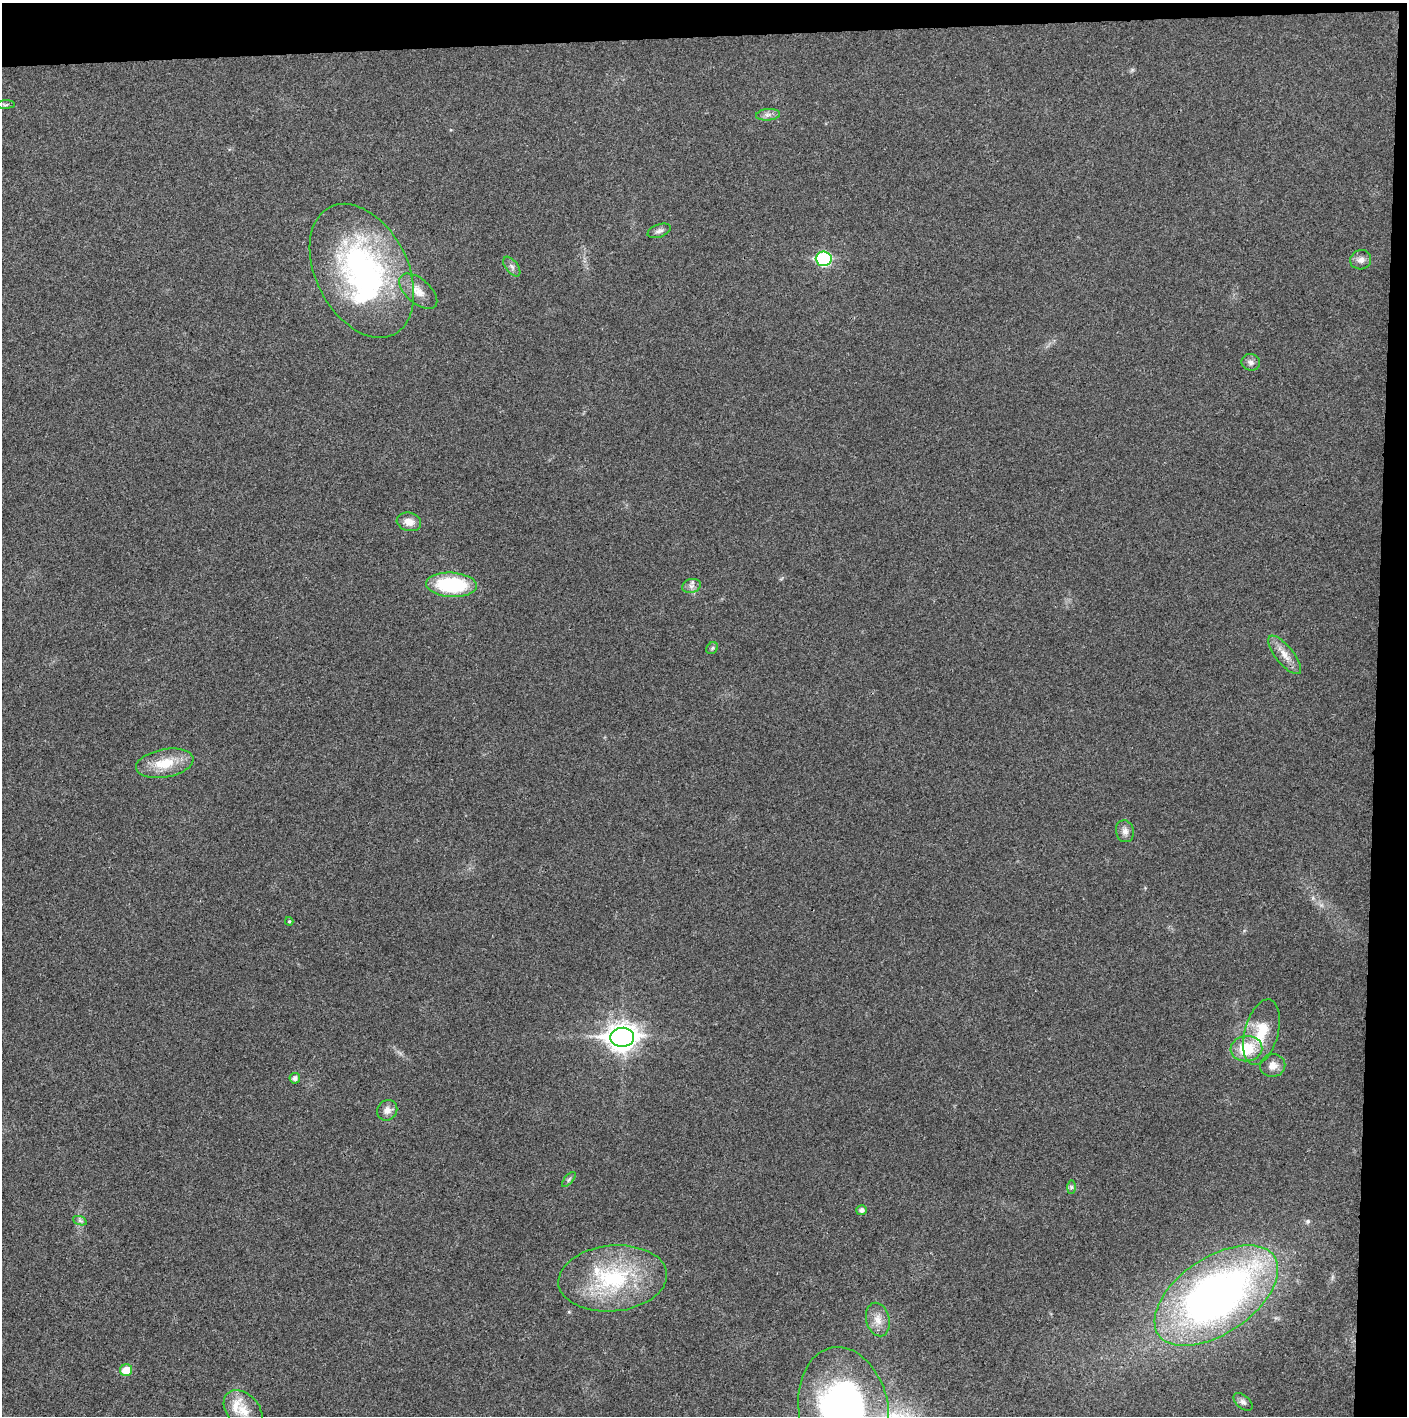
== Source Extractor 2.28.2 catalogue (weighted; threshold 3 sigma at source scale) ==
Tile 3 of 3 x 3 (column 3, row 1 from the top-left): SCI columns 2813-4217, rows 2850-4263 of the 4224 x 4264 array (HDU 1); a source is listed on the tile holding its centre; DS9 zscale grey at full resolution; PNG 1409 x 1418 px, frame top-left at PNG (2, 3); each listed source drawn as its Kron ellipse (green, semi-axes under 4 px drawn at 4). Shown black and unused: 5% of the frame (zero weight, under 3 of 4 exposures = <1% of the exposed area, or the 3 px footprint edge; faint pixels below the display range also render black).
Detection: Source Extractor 2.28.2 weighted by HDU 2 'WHT'; one run over the whole footprint, this tile lists its part. Background 0.0259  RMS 0.006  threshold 0.0268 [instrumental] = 3 sigma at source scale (4.5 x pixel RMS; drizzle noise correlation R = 1.50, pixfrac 1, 0.05/0.05 arcsec/px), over >= 5 px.
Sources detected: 37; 1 inside a brighter object's white glare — neither listed nor drawn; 2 inside a brighter listed object's ellipse — not listed separately; the other 34 listed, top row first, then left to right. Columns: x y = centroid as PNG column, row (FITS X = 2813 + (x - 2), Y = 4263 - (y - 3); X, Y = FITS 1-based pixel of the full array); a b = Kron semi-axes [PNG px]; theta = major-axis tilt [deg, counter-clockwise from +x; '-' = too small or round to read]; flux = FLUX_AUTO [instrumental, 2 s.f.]
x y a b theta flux
6 105 9 4 2 1
768 115 12 6 5 2.5
659 231 12 6 21 2.2
824 259 8 7 - 70
1361 260 10 9 - 3.3
512 267 11 6 -52 2.1
362 271 71 46 -63 150
418 291 23 12 -41 7.8
1251 362 9 8 - 2.5
409 522 12 9 -14 5.6
451 585 25 12 -3 49
691 586 9 7 15 2.4
712 648 6 5 - 1
1285 655 24 9 -51 7.1
165 763 29 14 11 17
1125 831 11 9 -75 3.3
289 921 4 4 - 0.59
1261 1032 34 16 75 20
622 1037 12 9 5 630
1246 1049 16 12 8 21
1273 1065 12 11 - 5.2
295 1078 5 5 - 2.1
387 1110 11 9 47 3.9
569 1179 9 4 48 1.4
1071 1187 7 4 89 1.2
862 1210 5 5 - 2
80 1221 7 4 -19 1.3
613 1278 54 33 5 64
1216 1295 70 38 34 330
878 1320 17 11 -75 6.7
126 1370 6 6 - 9.8
1243 1402 11 6 -41 2.2
243 1410 23 16 -49 10
844 1410 63 45 -79 230
Overlapping masked pixels (flux is a lower limit): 1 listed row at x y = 1216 1295
Isophote crosses this tile's border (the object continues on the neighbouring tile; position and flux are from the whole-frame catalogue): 1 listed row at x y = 844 1410